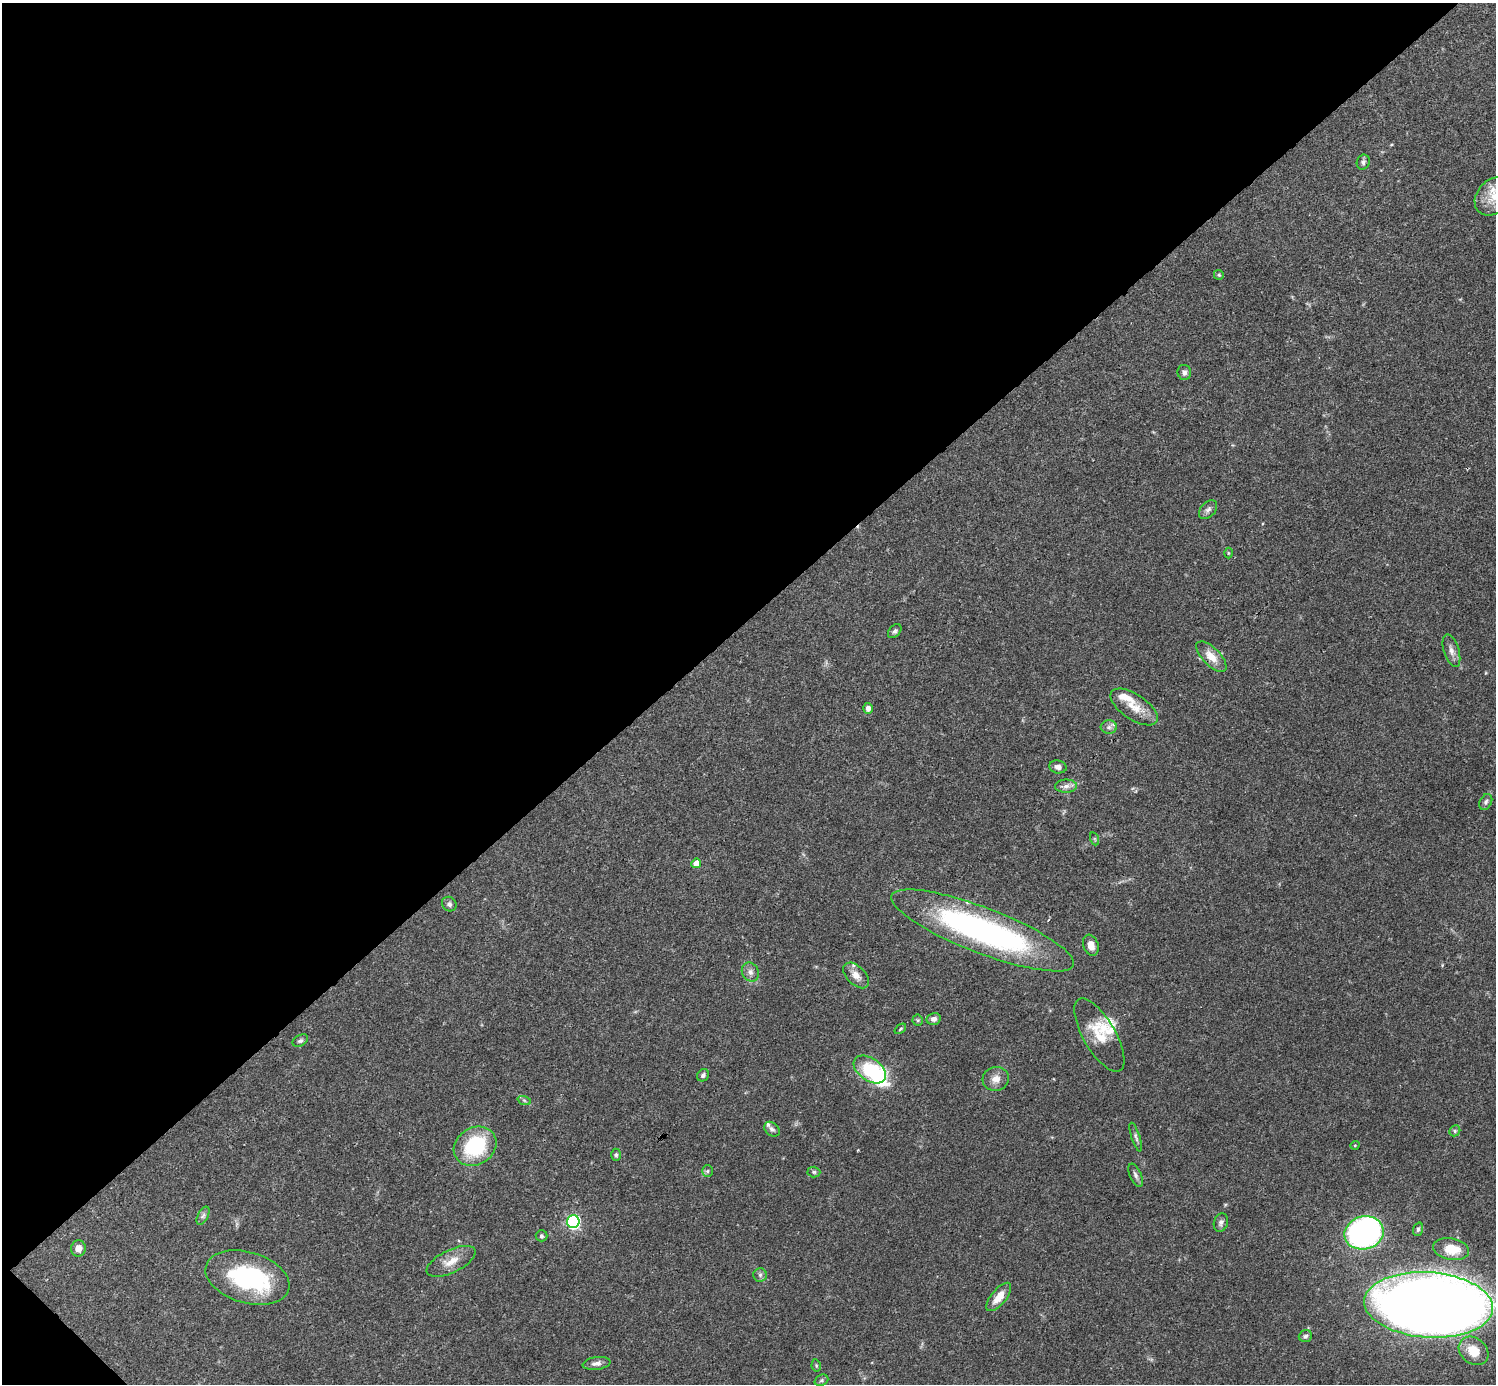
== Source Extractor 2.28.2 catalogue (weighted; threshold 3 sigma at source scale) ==
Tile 5 of 4 x 4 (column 1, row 2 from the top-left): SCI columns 1-1494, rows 2920-4301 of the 5982 x 5981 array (HDU 1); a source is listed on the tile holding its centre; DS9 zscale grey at full resolution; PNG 1498 x 1386 px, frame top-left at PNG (2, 3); each listed source drawn as its Kron ellipse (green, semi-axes under 4 px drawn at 4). Shown black and unused: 45% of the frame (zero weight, under 3 of 4 exposures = <1% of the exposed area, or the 3 px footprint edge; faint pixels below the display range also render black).
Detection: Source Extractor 2.28.2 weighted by HDU 2 'WHT'; one run over the whole footprint, this tile lists its part. Background 0.0409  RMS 0.0027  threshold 0.0119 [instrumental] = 3 sigma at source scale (4.5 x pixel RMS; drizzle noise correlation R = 1.50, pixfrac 1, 0.05/0.05 arcsec/px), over >= 5 px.
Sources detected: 67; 1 inside a brighter object's white glare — neither listed nor drawn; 8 inside a brighter listed object's ellipse — not listed separately; the other 58 listed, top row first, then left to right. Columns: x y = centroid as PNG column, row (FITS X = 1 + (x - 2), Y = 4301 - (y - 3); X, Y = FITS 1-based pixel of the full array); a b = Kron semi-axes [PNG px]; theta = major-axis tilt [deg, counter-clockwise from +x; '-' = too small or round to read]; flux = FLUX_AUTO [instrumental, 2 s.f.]
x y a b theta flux
1363 162 7 6 - 0.78
1494 196 21 16 45 5.7
1219 275 5 5 - 0.39
1184 372 7 7 - 0.9
1208 510 11 7 46 1
1228 553 5 3 - 0.26
895 631 8 5 49 0.65
1451 651 17 7 -72 1.7
1211 657 19 8 -45 3.6
1134 707 27 12 -34 4.8
868 708 5 5 - 1.3
1109 727 8 6 0 0.99
1058 767 8 6 -9 1.2
1066 786 11 6 1 1.3
1486 802 8 6 62 0.69
1095 839 7 4 -71 0.38
696 863 5 4 - 4.3
449 904 8 7 - 0.89
983 930 97 22 -21 80
1091 945 11 7 -70 2.1
750 972 10 8 -59 1.2
856 975 15 9 -46 2.3
934 1019 7 6 - 1
918 1020 5 5 - 0.41
900 1029 6 3 37 0.34
1099 1035 41 16 -60 7.7
300 1041 8 5 30 0.67
870 1070 18 11 -35 15
703 1075 6 5 - 0.64
996 1079 13 12 - 2.3
524 1100 7 4 -19 0.48
772 1129 8 6 -43 0.83
1455 1131 6 5 - 0.51
1136 1137 15 4 -72 0.76
1355 1145 5 3 - 0.22
475 1146 22 18 32 18
616 1155 6 5 - 0.45
707 1171 5 5 - 0.46
814 1172 6 5 - 0.49
1136 1175 12 5 -66 0.93
203 1216 10 5 62 0.75
573 1222 6 6 - 54
1221 1223 9 7 71 1
1418 1229 7 4 72 0.53
1364 1233 20 16 15 81
541 1236 6 5 - 0.51
78 1248 8 7 - 1.9
1451 1249 18 11 -10 5.6
451 1261 27 11 26 3.9
760 1275 7 6 - 0.74
247 1278 43 25 -16 29
999 1297 17 7 51 3.6
1429 1305 64 32 -4 610
1305 1336 7 6 - 0.65
1474 1351 16 13 -40 5.3
597 1363 14 6 8 1.2
816 1365 6 4 -79 0.39
821 1380 7 5 22 0.52
Overlapping masked pixels (flux is a lower limit): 1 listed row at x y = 1211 657
Isophote crosses this tile's border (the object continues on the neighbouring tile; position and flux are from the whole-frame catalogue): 2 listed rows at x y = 1494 196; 1429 1305